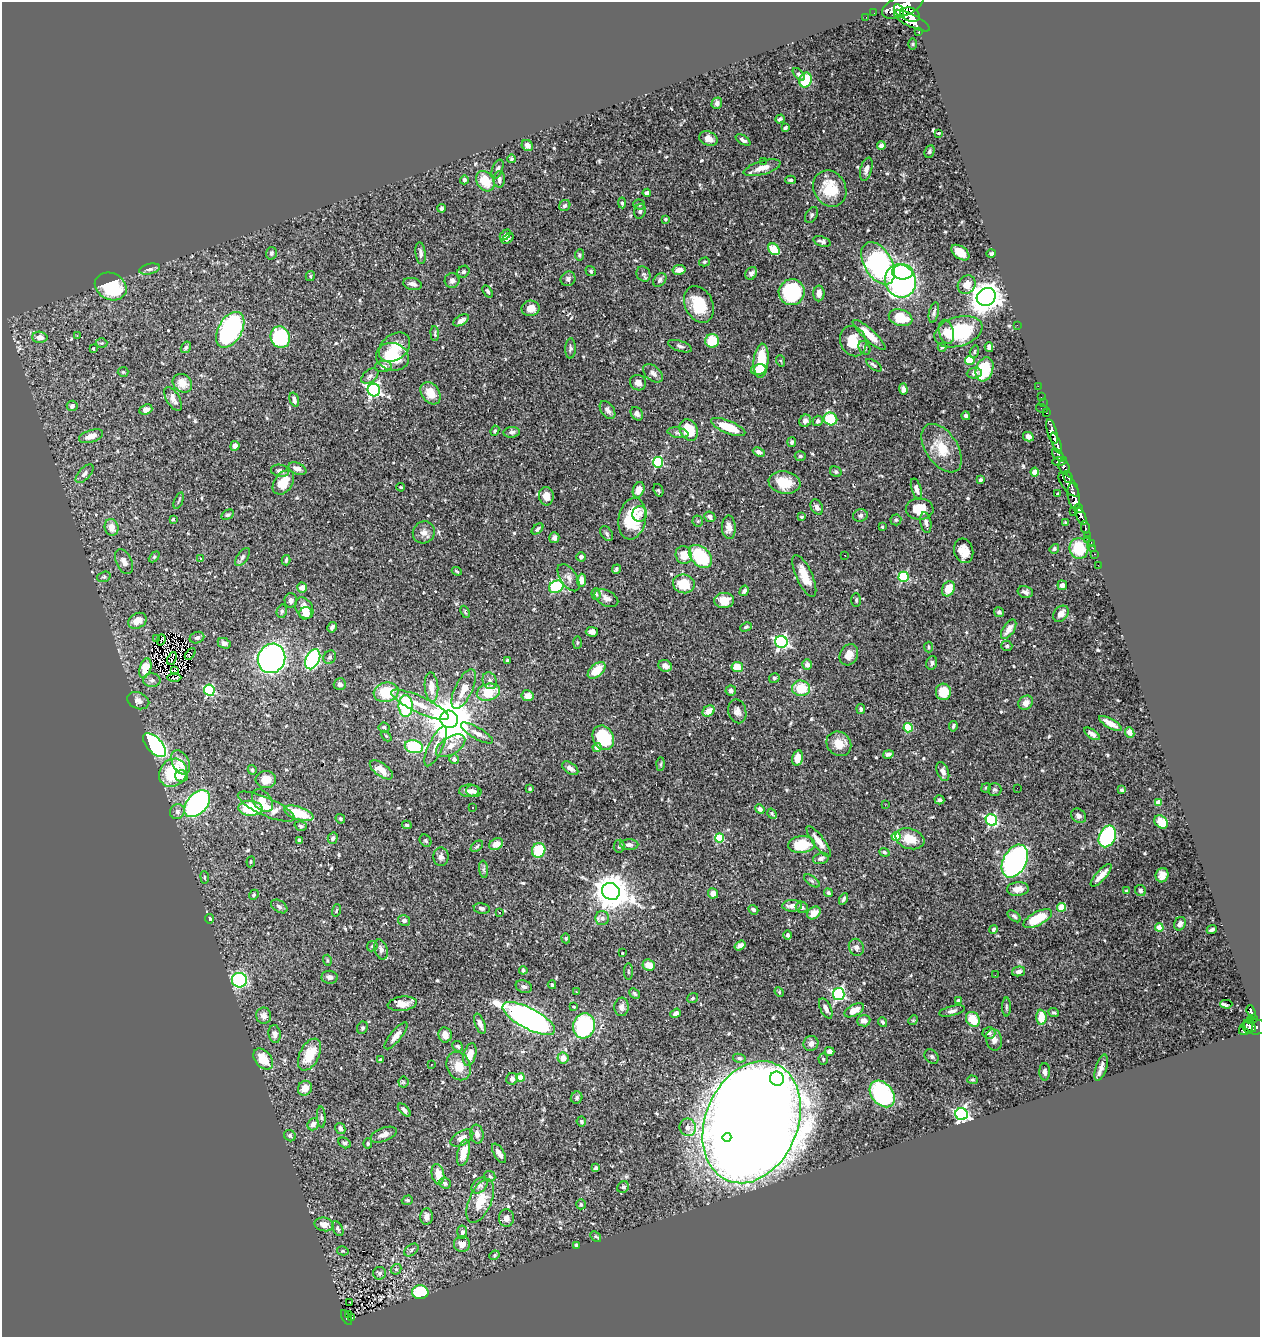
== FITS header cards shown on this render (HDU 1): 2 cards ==
NAXIS1  =                 1258
NAXIS2  =                 1335

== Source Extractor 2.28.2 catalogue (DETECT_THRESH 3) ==
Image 1258 x 1335 px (HDU 1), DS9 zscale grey, 1 PNG px = 1 image px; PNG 1262 x 1339 px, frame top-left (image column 1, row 1335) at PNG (2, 2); each listed source drawn as its Kron ellipse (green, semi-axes under 4 px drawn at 4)
Background 0.443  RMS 0.02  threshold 0.0598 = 3 sigma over >= 5 px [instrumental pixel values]
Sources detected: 586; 1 with non-positive FLUX_AUTO (blend fragments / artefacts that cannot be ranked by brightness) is neither listed nor drawn; of the other 585, the 500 brightest by FLUX_AUTO listed and drawn (85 fainter detections omitted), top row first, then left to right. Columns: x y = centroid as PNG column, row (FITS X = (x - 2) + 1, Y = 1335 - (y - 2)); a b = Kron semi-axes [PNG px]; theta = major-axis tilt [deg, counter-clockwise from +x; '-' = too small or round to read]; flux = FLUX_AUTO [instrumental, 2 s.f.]
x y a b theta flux
903 5 22 10 25 4100
899 10 6 4 -59 740
874 13 2 2 - 4.3
910 15 10 7 -17 2100
866 17 2 2 - 3.2
912 21 20 6 -26 2700
919 32 4 3 - 83
913 44 6 4 90 1.5
799 74 7 4 -51 3.3
805 80 7 6 - 46
717 103 5 5 - 5
780 119 5 4 - 2.8
785 128 4 3 - 2.5
939 133 3 3 - 2.5
708 139 9 7 -21 9.9
743 140 8 4 -32 3.9
527 145 6 5 - 6.8
881 146 4 4 - 5.3
929 151 6 5 - 2.4
512 159 4 4 - 1.6
763 161 2 2 - 18
762 168 19 6 16 13
498 169 10 5 70 4
866 169 12 5 75 7
499 179 8 5 90 5
464 180 4 3 - 4.9
790 180 5 3 - 2.2
485 181 11 8 -53 31
830 189 19 16 -61 40
647 193 4 4 - 3.6
622 203 5 4 - 2
639 204 6 5 - 3.3
565 206 6 5 - 3.4
441 208 4 3 - 3.1
640 211 7 6 - 3.6
811 215 9 5 60 3
665 219 4 3 - 2.2
505 235 6 4 45 2.4
508 238 7 3 37 1.9
822 241 9 5 -19 4.4
774 249 6 5 - 40
271 253 6 5 - 3.3
421 253 11 5 -82 5.1
960 253 10 6 -36 18
991 254 5 4 - 2.5
579 255 5 4 - 2.3
704 262 5 4 - 1.5
878 263 23 14 -59 260
150 269 10 5 13 4
679 270 6 5 - 9.1
591 271 5 4 - 2.3
463 272 6 5 - 2.8
903 272 10 7 0 87
751 273 7 5 55 4.9
643 274 8 6 -61 3.3
310 276 5 4 - 1.6
568 279 8 7 - 3.9
452 280 7 7 - 4.1
660 280 8 5 50 3.9
900 281 17 15 -67 250
412 284 9 6 -12 5.7
967 285 10 8 53 12
111 286 16 13 -25 75
488 291 7 4 -57 2.5
792 292 13 12 - 120
819 293 8 5 89 8.1
986 297 10 8 35 1800
699 304 19 14 -64 44
530 308 9 8 - 12
934 312 10 5 77 3.8
900 318 12 8 -17 33
461 320 8 4 32 5.1
1017 325 2 2 - 110
230 330 20 11 60 250
946 332 12 7 -76 13
958 332 24 14 17 86
435 334 7 3 -85 1.9
869 335 21 5 -42 20
77 336 3 2 - 22
40 337 7 5 -2 9.3
280 337 11 9 -65 110
712 341 7 6 - 40
853 341 15 12 -67 28
101 343 6 5 - 2
680 346 12 5 -18 3.9
186 347 6 4 57 2.5
394 347 17 12 41 22
942 347 4 3 - 2.1
989 347 5 4 - 5.1
93 348 3 3 - 1.6
570 348 10 5 89 3.1
865 348 7 5 -59 2.7
974 352 6 4 75 1.8
392 357 16 14 -15 59
970 360 4 4 - 40
761 361 17 7 85 37
781 361 6 3 -70 1.5
874 365 9 4 -37 2.8
383 366 8 5 4 5.6
984 369 12 8 70 48
759 370 8 5 10 19
123 372 5 5 - 1.7
653 373 11 7 -40 5.4
974 373 7 5 5 4.1
370 376 10 6 40 4.2
182 383 10 8 -38 16
638 383 8 7 - 7.3
1038 386 2 2 - 8.7
903 389 5 4 - 6.5
374 390 6 6 - 250
431 393 12 9 -56 21
1041 397 2 2 - 8
173 399 13 6 -59 8.4
294 400 7 4 -74 4.6
1043 403 2 2 - 9.2
72 406 5 5 - 4.1
1042 408 6 3 -14 64
146 410 7 5 23 9
608 410 10 6 -55 6.3
1047 413 3 2 - 21
637 414 7 5 -56 5.7
966 416 4 4 - 2.6
830 419 7 6 - 48
805 421 6 5 - 6.1
818 421 5 4 - 3.3
728 427 18 6 -22 38
689 430 11 8 -61 40
495 431 5 4 - 1.7
512 432 8 5 6 3.9
1052 432 13 5 -73 1500
678 433 10 5 -10 4.4
91 436 12 6 18 9.6
1028 437 5 4 - 4.1
792 442 5 4 - 3.3
1056 443 11 4 -68 1100
235 446 5 4 - 9
942 448 27 16 -56 34
759 452 6 4 -23 5.1
1058 455 8 4 -45 310
800 456 5 5 - 2.6
1060 461 7 4 9 360
658 462 5 5 - 120
1064 467 7 5 -73 480
297 469 9 5 -22 8.3
280 471 9 6 -8 5.4
836 472 6 5 - 2.1
1035 472 4 4 - 16
84 474 11 5 47 5.1
1068 477 6 3 -71 350
981 480 4 3 - 2.9
283 482 13 9 55 27
784 482 16 11 -9 30
1069 485 14 6 -50 1100
401 487 4 3 - 1.6
916 489 11 5 -72 7.3
639 490 8 5 69 11
658 490 6 4 -70 1.9
1058 494 3 3 - 3.7
546 496 9 7 -85 11
1074 496 13 6 -79 2500
179 501 9 2 69 1.6
817 507 8 6 -61 4.3
920 509 14 10 1 28
1079 509 4 3 - 380
1073 512 3 2 - 18
640 514 8 7 - 7.9
228 515 7 4 29 2.7
860 516 7 6 - 3.6
1081 516 9 4 -67 1100
710 517 6 5 - 4.3
802 517 4 3 - 1.7
173 519 3 3 - 1.5
632 519 21 13 81 61
896 520 5 5 - 2.3
698 521 5 5 - 1.8
926 523 10 5 -78 4.7
1066 523 3 3 - 1.6
112 527 8 7 - 11
729 527 12 7 -88 8.4
882 527 3 3 - 1.6
1085 527 6 3 -78 200
538 529 7 3 42 2.5
424 532 11 10 - 7.6
607 533 8 5 -53 2.9
1088 536 4 3 - 110
554 538 5 5 - 4.5
1088 540 3 2 - 5.7
1091 543 4 2 - 24
1079 548 10 9 - 44
1093 548 2 2 - 5.7
1054 549 5 4 - 2.4
964 551 12 9 -75 15
1095 554 3 2 - 13
684 555 9 8 - 19
700 556 13 9 -46 89
845 556 3 2 - 2
154 557 6 4 45 1.9
242 557 10 5 54 3.7
581 557 4 4 - 4.4
201 559 3 3 - 5.2
286 560 5 3 - 2
124 562 13 7 -65 7.3
1098 565 2 2 - 6.1
616 569 5 3 - 2.9
457 571 5 4 - 1.6
804 576 22 8 -65 22
104 577 7 5 20 2.4
904 577 5 5 - 120
568 578 15 8 -56 8.3
581 580 6 4 87 12
684 584 11 9 -15 34
1062 585 5 5 - 5.3
556 587 8 6 27 91
302 588 5 5 - 7.2
948 589 8 6 63 26
744 591 5 4 - 4
1025 592 8 5 -14 5
596 594 6 4 -89 2.2
606 598 13 7 -28 7.7
291 600 7 6 - 5.5
724 600 10 7 2 18
856 600 7 5 90 2.3
304 608 11 8 -61 16
282 611 7 5 76 2.6
465 612 6 4 -67 1.7
999 612 5 5 - 3.7
306 613 6 6 - 9.3
1061 614 9 6 50 10
138 621 10 7 29 15
332 627 5 3 - 3.8
746 627 6 4 28 2.6
1009 629 11 5 57 11
592 632 6 5 - 6.3
197 638 7 5 19 3.5
157 639 3 2 - 2.6
161 640 6 2 71 1.5
781 642 6 6 - 260
224 643 7 5 -25 4.6
577 643 6 3 89 1.5
1007 646 5 5 - 2.6
929 647 5 4 - 1.7
190 654 6 3 50 2.8
849 655 11 8 63 12
330 657 7 6 - 3.1
172 658 7 2 67 2.2
272 658 15 13 63 390
313 659 10 6 65 200
507 661 3 3 - 2
932 663 7 5 71 3.7
807 665 5 5 - 7.2
665 666 7 5 -23 5.7
737 667 6 5 - 21
145 668 10 5 73 21
597 670 10 6 41 25
174 671 3 2 - 1.6
174 677 7 4 1 7
774 678 5 5 - 2.4
152 680 8 7 - 5
490 681 8 7 - 5.4
340 684 6 6 - 4.5
431 687 15 6 -84 16
801 688 9 8 - 33
464 689 21 8 65 19
209 690 5 5 - 140
731 690 5 5 - 3.3
386 692 12 9 14 55
488 692 12 8 16 36
943 692 8 7 - 27
527 696 6 5 - 12
138 701 11 8 -22 7.9
1026 703 8 6 39 8.9
420 705 31 8 -25 24
406 706 11 7 -90 100
861 709 5 4 - 2.4
709 711 6 5 - 14
737 711 12 9 -75 6.9
449 719 9 8 - 6100
1110 723 13 4 -29 12
953 726 5 3 - 2.5
384 728 5 5 - 3.3
908 728 5 4 - 59
1130 732 5 4 - 10
477 733 18 5 -30 8.1
1092 734 9 4 -36 4.9
386 736 6 4 -45 1.6
603 738 13 10 -61 82
839 744 13 11 -40 17
155 745 15 7 -46 270
436 746 22 7 65 12
451 746 16 8 32 13
414 747 9 6 -12 88
597 747 4 4 - 6.9
888 754 5 3 - 3.2
798 758 8 5 76 14
454 759 5 5 - 6.2
181 762 13 8 -61 19
660 764 6 4 88 2
570 768 9 5 -36 5.6
252 770 5 4 - 2.5
381 770 13 6 -37 15
943 772 10 5 -68 5.4
173 773 15 13 44 78
182 776 6 5 - 5.7
266 779 10 8 4 16
986 788 5 4 - 1.5
1017 788 2 2 - 1.7
530 789 4 3 - 1.6
995 789 7 6 - 2.8
1122 790 4 3 - 2.5
469 791 10 6 3 5.9
474 791 8 5 -14 4.8
939 800 5 4 - 2.7
262 801 13 8 -50 15
1159 802 4 4 - 19
197 804 16 10 48 300
885 805 3 2 - 1.7
266 807 31 9 -24 29
250 808 12 7 -5 65
473 808 3 2 - 2
760 809 5 4 - 5.4
177 811 8 7 - 4.3
299 813 15 6 -18 44
772 814 5 4 - 2.1
1078 816 8 6 -41 4.8
340 819 5 4 - 1.8
991 820 6 5 - 160
1161 822 7 5 -42 19
407 825 5 3 - 1.8
301 826 6 4 -17 2.2
896 836 4 4 - 43
1107 836 11 8 64 130
333 838 5 5 - 4.4
720 838 4 4 - 53
910 839 15 10 -17 24
299 840 3 3 - 2
426 841 7 5 -52 2
819 841 19 5 -53 15
496 844 7 5 31 11
629 845 9 5 -1 4.8
801 845 13 8 6 44
477 846 7 4 41 2.3
619 846 6 5 - 2.5
539 850 7 6 - 50
884 852 5 4 - 2.6
441 857 9 7 -87 5
821 858 8 5 17 4.5
1015 861 18 11 61 350
251 862 5 4 - 1.5
484 869 9 4 -82 2.9
1101 875 14 5 48 11
1162 875 7 6 - 8.8
205 877 6 3 -82 1.6
812 881 9 4 -36 2.8
1018 889 11 7 4 12
1140 890 5 5 - 3.1
611 891 9 8 - 3000
1126 891 3 3 - 3
713 893 5 5 - 10
828 893 4 4 - 2.5
254 895 5 4 - 1.8
843 899 6 3 62 2.7
279 906 9 5 -33 3.8
792 906 10 5 0 9.1
802 907 6 5 - 3.8
1062 907 4 4 - 35
482 908 8 5 -10 3.6
336 910 6 3 72 1.7
753 910 5 4 - 3.4
500 913 3 2 - 1.5
814 913 7 5 41 14
1014 916 7 4 -39 3
602 918 7 6 - 6.9
210 919 4 4 - 2.8
1038 919 16 6 28 46
404 920 6 5 - 4.8
1180 924 7 5 66 4.9
1159 928 4 4 - 26
993 929 4 4 - 3.3
1212 930 5 3 - 3.2
788 935 5 4 - 3.1
566 938 5 4 - 1.7
372 946 5 5 - 2
740 946 6 4 36 4.8
856 947 8 7 - 5.6
381 949 10 6 -73 5.9
622 953 3 3 - 1.9
327 960 5 3 - 1.7
649 965 6 5 - 14
523 970 4 4 - 2.7
1019 971 7 4 13 5.5
628 972 8 4 -90 2
995 975 3 2 - 1.7
330 977 8 6 -7 4.8
239 980 7 7 - 160
552 985 4 3 - 2
524 987 8 6 -20 4.3
576 991 3 2 - 2.2
779 992 5 4 - 1.6
635 993 5 4 - 2.6
839 994 6 5 - 220
693 998 6 4 38 1.9
958 1001 4 3 - 4.8
402 1004 14 7 7 18
1226 1004 6 3 0 6.7
574 1007 3 3 - 1.7
622 1007 9 7 86 6.1
1006 1007 9 3 90 2.1
826 1008 11 5 -65 7.7
854 1010 11 5 28 15
952 1011 13 5 13 4.4
1251 1012 7 3 -72 180
676 1013 5 4 - 4.6
1054 1013 5 4 - 2.3
264 1016 8 7 - 5.9
1041 1017 7 5 -88 25
1253 1018 4 3 - 100
529 1019 29 10 -28 610
973 1019 8 6 -56 27
913 1020 5 4 - 1.5
864 1021 6 5 - 7.5
1250 1021 3 3 - 57
883 1022 5 4 - 2.5
480 1024 11 4 -69 6
584 1026 12 11 - 140
1250 1026 7 4 -44 280
1255 1027 13 7 -4 340
362 1028 6 5 - 2.1
1246 1028 8 6 50 290
989 1033 6 5 - 4.4
275 1034 9 6 -82 6.1
445 1035 7 6 - 12
396 1036 17 5 50 8.5
994 1040 11 8 -76 8.2
811 1043 7 7 - 7.3
458 1046 6 4 -41 2.8
830 1051 5 4 - 6.1
309 1055 17 9 63 35
470 1055 12 6 75 18
932 1056 8 6 -47 3
563 1058 5 5 - 13
739 1058 6 4 -11 2.6
263 1059 12 8 -50 28
823 1059 5 4 - 2
381 1060 3 3 - 2.4
431 1064 2 2 - 1.8
459 1066 15 11 -66 18
1101 1068 14 5 73 7.7
1045 1072 9 5 -89 3.8
521 1077 4 4 - 20
512 1079 6 5 - 4.8
777 1079 7 7 - 510
972 1080 5 4 - 1.8
403 1082 5 5 - 1.8
305 1088 7 7 - 13
882 1094 15 10 -51 160
577 1098 6 5 - 3.4
404 1110 8 4 -46 5.8
961 1114 6 6 - 330
321 1117 10 4 -86 2.6
581 1121 5 4 - 3.1
752 1122 63 46 67 9300
313 1124 6 5 - 7.9
688 1127 9 8 - 7.9
340 1128 6 4 -59 4.5
477 1134 9 6 -81 6.6
383 1135 14 6 21 8.9
290 1136 6 5 - 2.9
727 1137 4 4 - 130
462 1138 12 6 30 9.5
344 1143 6 5 - 2.9
368 1143 5 4 - 2.1
463 1153 13 6 77 20
499 1153 11 5 -59 8.2
596 1168 4 3 - 2.4
438 1174 10 6 -79 16
490 1176 6 5 - 2
445 1183 6 5 - 3.3
480 1186 9 6 43 4.4
623 1187 6 5 - 2.1
407 1200 6 4 19 1.9
480 1201 23 11 67 31
581 1204 5 5 - 2.5
427 1217 8 6 85 8.1
506 1218 8 7 - 7.5
324 1224 10 6 -13 7.9
338 1229 8 5 -63 3.3
462 1232 7 5 85 4
596 1236 6 4 -43 1.7
462 1244 8 8 - 9.3
576 1245 3 3 - 2
411 1250 8 5 38 3.2
343 1251 6 4 -13 2.1
494 1255 5 3 - 1.8
396 1269 5 5 - 2
380 1273 6 6 - 3.2
420 1292 8 7 - 62
350 1302 3 2 - 2.7
348 1315 3 2 - 17
352 1317 3 2 - 10
346 1318 8 4 -61 90
At the frame edge (FLAGS 8, measured only in part): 1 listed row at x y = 903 5
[85 fainter detections neither listed nor drawn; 1 non-positive-flux detection neither listed nor drawn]